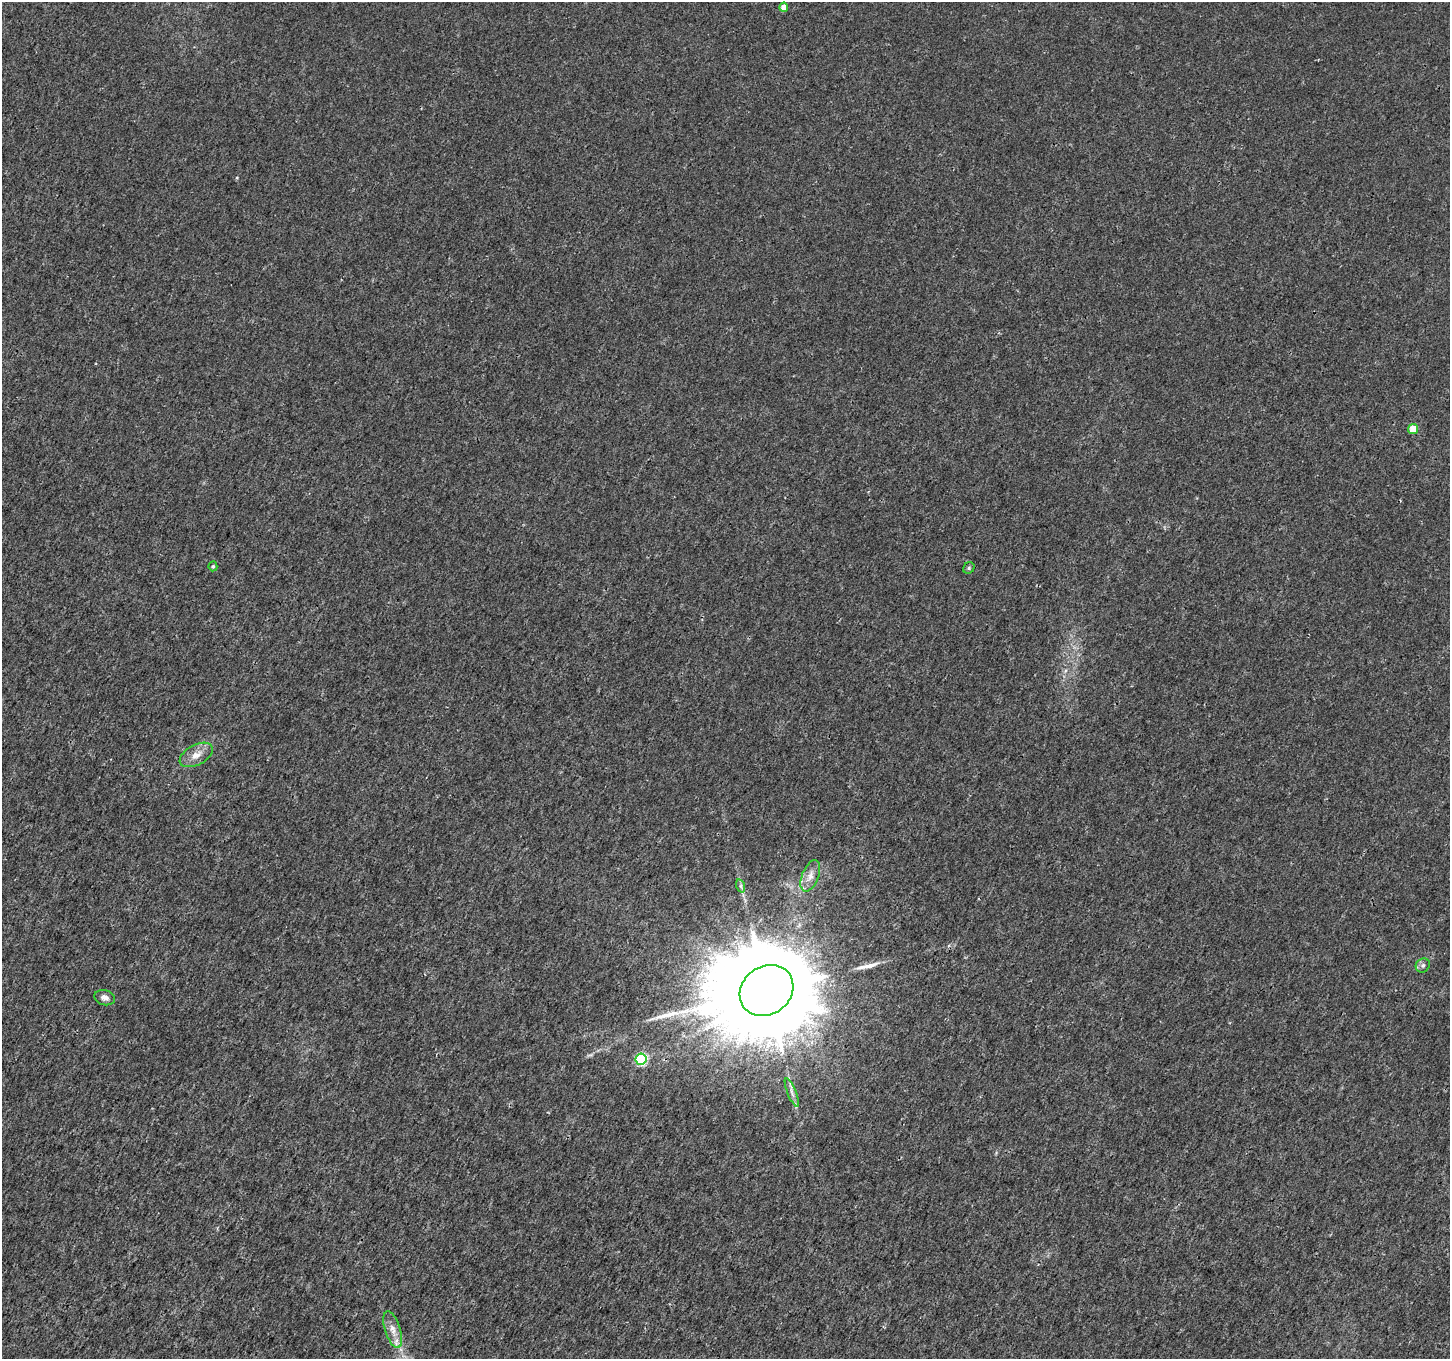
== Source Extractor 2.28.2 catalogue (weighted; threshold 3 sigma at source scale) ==
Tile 7 of 4 x 4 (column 3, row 2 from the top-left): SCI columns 2907-4354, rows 2980-4336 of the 5803 x 5892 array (HDU 1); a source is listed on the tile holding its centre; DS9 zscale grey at full resolution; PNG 1452 x 1361 px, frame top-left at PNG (2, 2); each listed source drawn as its Kron ellipse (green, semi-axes under 4 px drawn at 4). Shown black and unused: <1% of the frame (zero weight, under 3 of 4 exposures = <1% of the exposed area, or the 3 px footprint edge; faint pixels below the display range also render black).
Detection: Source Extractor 2.28.2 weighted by HDU 2 'WHT'; one run over the whole footprint, this tile lists its part. Background 0.00181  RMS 0.0022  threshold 0.00977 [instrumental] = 3 sigma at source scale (4.5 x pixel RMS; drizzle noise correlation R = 1.50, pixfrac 1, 0.0396/0.0396 arcsec/px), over >= 5 px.
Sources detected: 15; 1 long thin detection or spike segment (spike, bleed or trail) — neither listed nor drawn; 1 inside a brighter listed object's ellipse — not listed separately; the other 13 listed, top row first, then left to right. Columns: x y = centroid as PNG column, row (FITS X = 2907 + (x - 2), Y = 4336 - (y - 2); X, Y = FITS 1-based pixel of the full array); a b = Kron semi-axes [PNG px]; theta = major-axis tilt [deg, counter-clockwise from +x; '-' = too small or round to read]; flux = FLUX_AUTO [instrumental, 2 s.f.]
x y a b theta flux
784 7 4 4 - 2.2
1413 429 5 4 - 4.8
213 566 5 4 - 0.29
969 568 6 5 - 0.34
196 755 18 10 28 2.5
810 876 16 8 68 2
741 886 7 4 -72 0.44
1423 965 7 6 - 0.63
766 990 28 24 37 8100
105 998 10 7 -15 0.97
641 1059 6 5 - 25
792 1092 15 3 -68 0.78
393 1330 19 7 -73 2